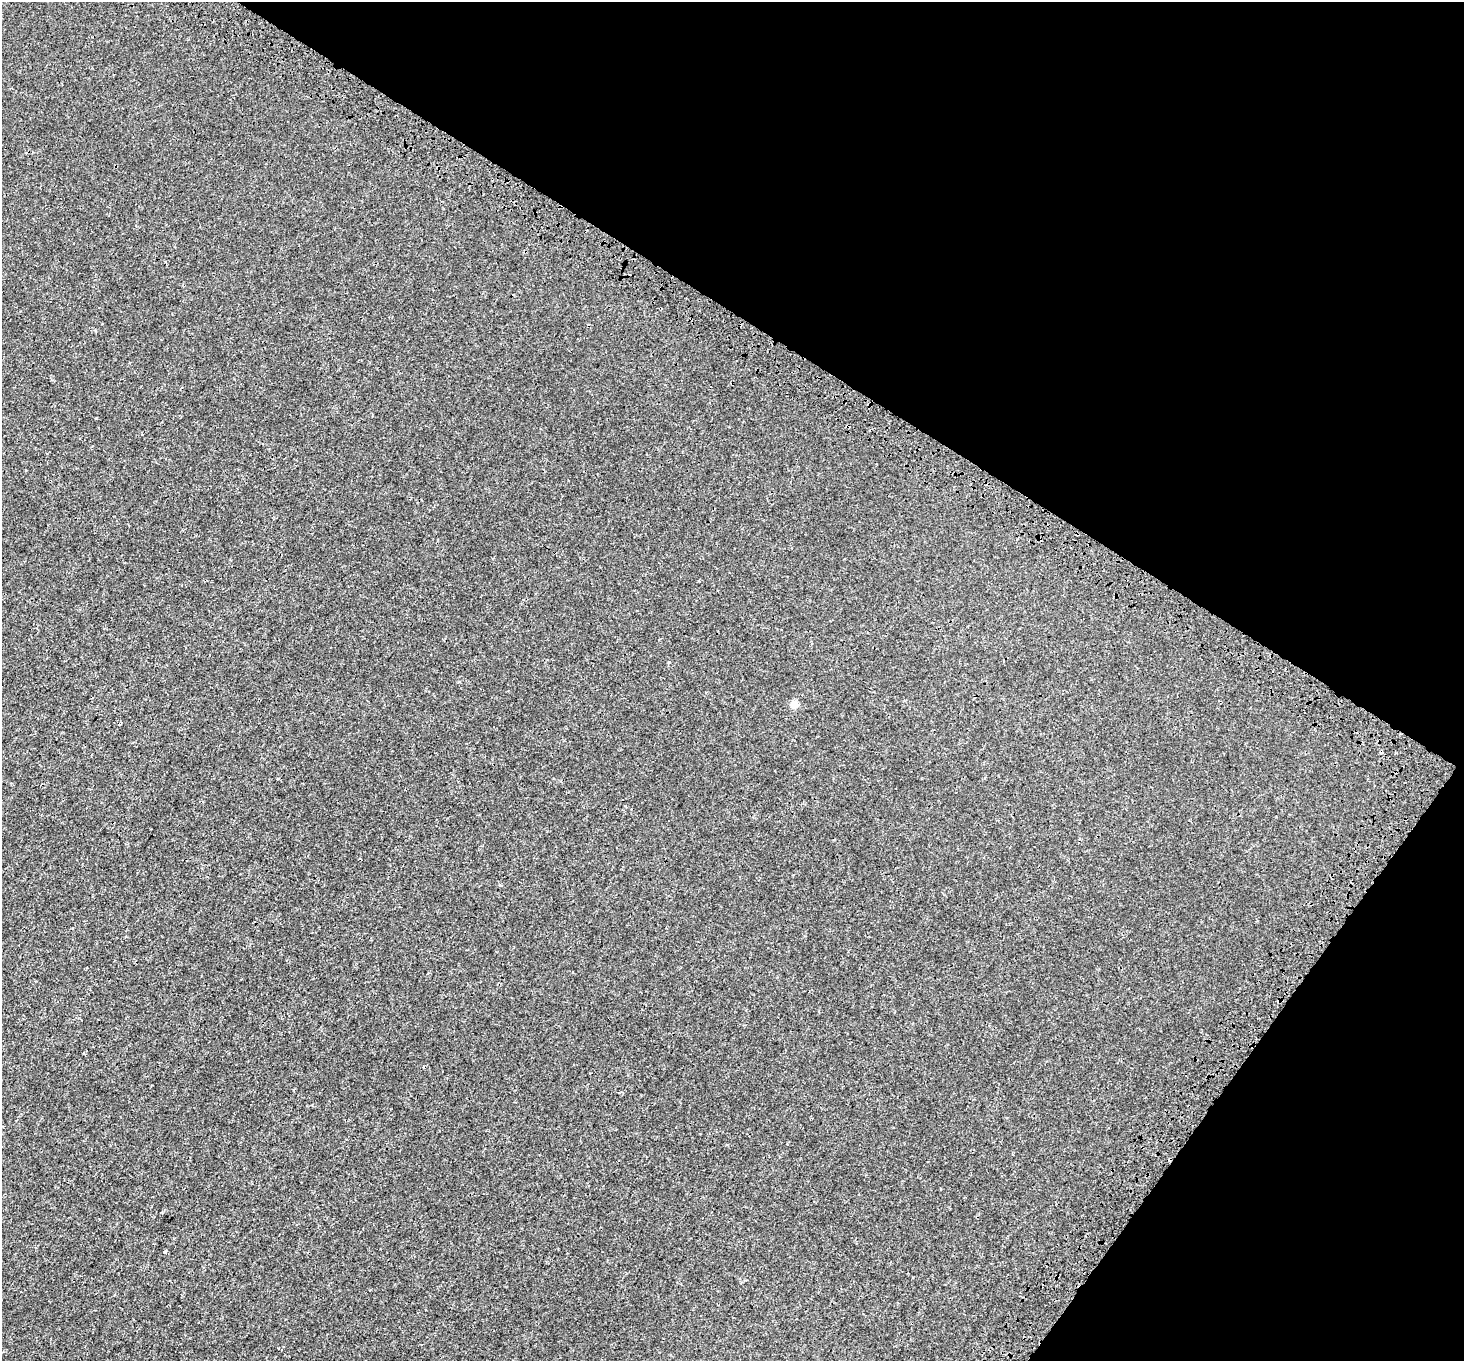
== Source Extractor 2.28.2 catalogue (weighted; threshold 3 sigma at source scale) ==
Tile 8 of 4 x 4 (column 4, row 2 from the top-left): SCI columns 4516-5977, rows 3054-4412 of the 6113 x 6170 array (HDU 1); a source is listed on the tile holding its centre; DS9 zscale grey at full resolution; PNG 1466 x 1363 px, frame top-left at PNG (2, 2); no overlay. Shown black and unused: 31% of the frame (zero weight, under 3 of 4 exposures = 9% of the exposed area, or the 3 px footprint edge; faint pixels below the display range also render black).
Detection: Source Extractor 2.28.2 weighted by HDU 2 'WHT'; one run over the whole footprint, this tile lists its part. Background 0.00138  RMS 0.0014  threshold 0.00615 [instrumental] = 3 sigma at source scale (4.5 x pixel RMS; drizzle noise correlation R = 1.50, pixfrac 1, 0.0396/0.0396 arcsec/px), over >= 5 px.
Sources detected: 4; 1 cosmic-ray / hot-pixel residue — not listed; the other 3 listed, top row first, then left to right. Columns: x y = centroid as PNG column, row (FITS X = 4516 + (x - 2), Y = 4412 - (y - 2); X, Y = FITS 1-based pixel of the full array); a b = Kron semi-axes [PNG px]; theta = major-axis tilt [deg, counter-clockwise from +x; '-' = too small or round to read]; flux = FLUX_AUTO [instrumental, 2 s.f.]
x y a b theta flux
794 704 5 5 - 2.6
1279 1000 5 4 - 0.18
165 1252 3 3 - 1.5
Overlapping masked pixels (flux is a lower limit): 1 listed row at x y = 1279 1000